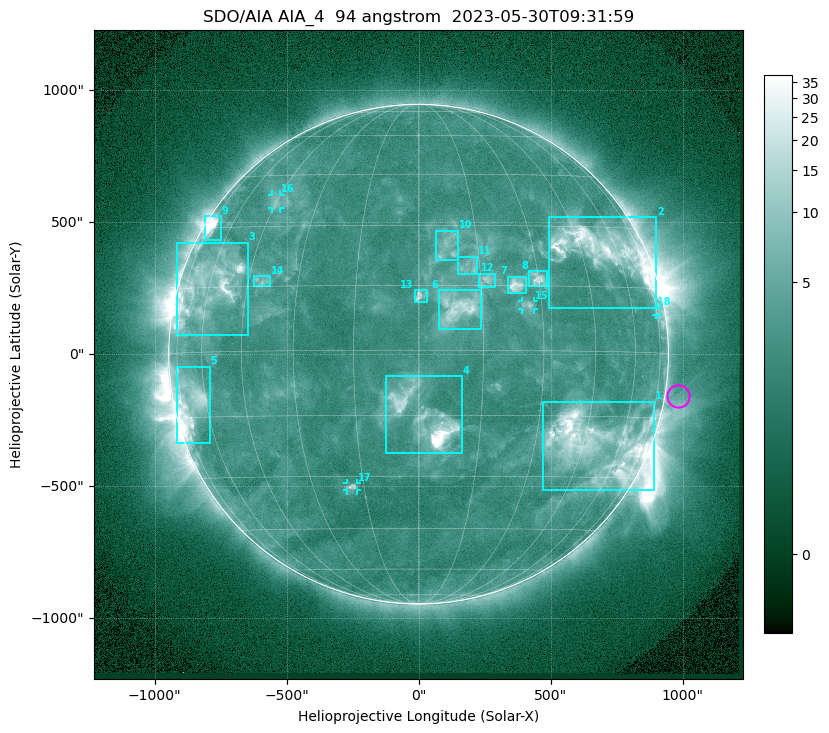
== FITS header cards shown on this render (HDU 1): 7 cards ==
TELESCOP= 'SDO/AIA '           / For AIA: SDO/AIA
INSTRUME= 'AIA_4   '           / For AIA: AIA_ATA1, AIA_ATA2, AIA_ATA3 or AIA_AT
WAVELNTH=                   94 / [angstrom] Wavelength
WAVEUNIT= 'angstrom'           / Wavelength unit: angstrom
DATE-OBS= '2023-05-30T09:31:59.138' / [ISO] Date when observation started; ISO 8
CTYPE1  = 'HPLN-TAN'           / CTYPE1: HPLN
CTYPE2  = 'HPLT-TAN'           / CTYPE2: HPLT

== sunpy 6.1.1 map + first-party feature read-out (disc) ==
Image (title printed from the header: SDO/AIA AIA_4  94 angstrom  2023-05-30T09:31:59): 1024 x 1024 px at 2.4 arcsec/px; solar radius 947 arcsec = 394 px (full disc in frame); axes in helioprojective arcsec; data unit not stated in the header (colour bar unlabelled)
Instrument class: DISC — disc imager (sunpy class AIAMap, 94 A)
Bright regions (active regions / flare kernels): reference = the median radial profile (limb darkening/brightening removed); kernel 9 px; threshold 5 sigma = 3.87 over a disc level ~2.56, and >= 1.15x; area >= 12 px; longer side >= 9 px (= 22 arcsec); searched inside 0.97 R_sun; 18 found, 18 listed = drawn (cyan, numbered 1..; 4 of them under ~33 arcsec drawn as corner ticks so the feature stays visible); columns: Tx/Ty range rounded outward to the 5 arcsec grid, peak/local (2 s.f.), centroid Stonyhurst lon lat
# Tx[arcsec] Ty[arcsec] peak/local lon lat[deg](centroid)
1 470..895 -515..-180 15 +49 -22
2 495..900 175..520 11 +53 +24
3 -915..-645 75..425 10 -60 +15
4 -125..165 -375..-85 32 +2 -16
5 -920..-790 -335..-45 7.4 -67 -11
6 80..240 95..245 6.7 +9 +10
7 335..405 230..295 8.1 +24 +15
8 420..490 260..315 7 +30 +17
9 -810..-745 430..525 13 -71 +30
10 65..150 355..470 3.7 +7 +24
11 150..225 305..370 3.7 +12 +19
12 230..290 255..305 4.6 +17 +16
13 -15..35 200..245 4.7 +0 +13
14 -625..-565 255..295 3.7 -41 +16
15 390..440 170..205 3.9 +26 +10
16 -555..-520 550..605 3.1 -45 +37
17 -270..-230 -515..-490 4.7 -18 -33
18 900..905 145..175 2.4 +75 +10
Off-limb structures (1.02-1.3 R_sun): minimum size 162 px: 2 found; the strongest spans PA ~225..305 deg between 1.02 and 1.3 R_sun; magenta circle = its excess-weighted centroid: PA ~260 deg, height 1.05 R_sun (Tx ~985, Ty ~-155 arcsec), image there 1.5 x the reference